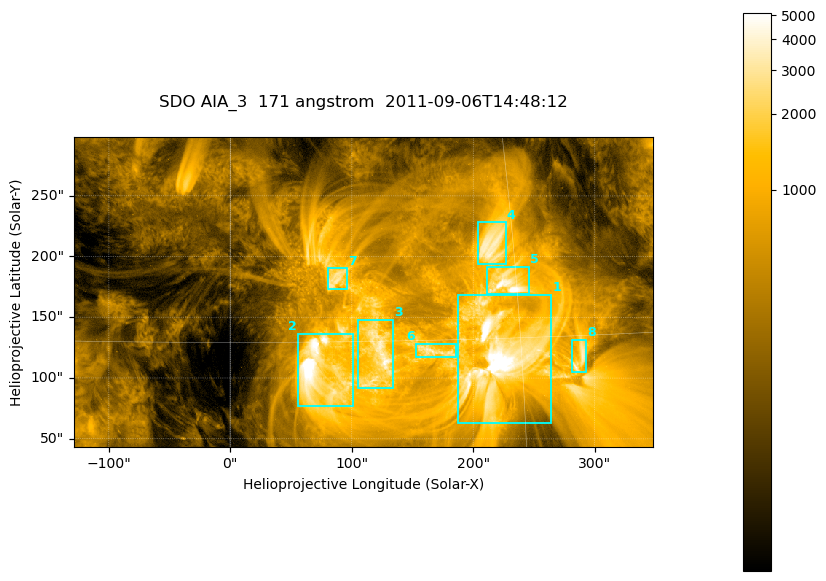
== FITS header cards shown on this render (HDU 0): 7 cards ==
TELESCOP= 'SDO     '           /
INSTRUME= 'AIA_3   '           /
WAVELNTH=                  171 /
WAVEUNIT= 'angstrom'           /
DATE-OBS= '2011-09-06T14:48:12.34' /
CTYPE1  = 'HPLN-TAN'           /
CTYPE2  = 'HPLT-TAN'           /

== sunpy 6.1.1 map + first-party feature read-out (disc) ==
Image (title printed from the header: SDO AIA_3  171 angstrom  2011-09-06T14:48:12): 795 x 425 px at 0.599 arcsec/px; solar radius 952 arcsec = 1588 px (partial field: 4.3% of the solar disc is inside the frame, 100% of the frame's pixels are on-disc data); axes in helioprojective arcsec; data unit not stated in the header (colour bar unlabelled)
Pointing: header CRPIX1/2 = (2050.96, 2049.84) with CRVAL1/2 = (0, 0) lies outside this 795 x 425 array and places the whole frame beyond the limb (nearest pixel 1.29 R_sun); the SolarSoft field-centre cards XCEN/YCEN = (109.4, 170.8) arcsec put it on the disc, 1682 arcsec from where CRPIX/CRVAL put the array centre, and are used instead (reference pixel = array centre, CRVAL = XCEN/YCEN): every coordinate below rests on XCEN/YCEN
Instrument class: DISC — disc imager (sunpy class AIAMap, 171 A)
Bright regions (active regions / flare kernels): reference = the on-disc median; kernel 7 px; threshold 5 sigma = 1676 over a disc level ~361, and >= 1.15x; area >= 337 px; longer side >= 5 px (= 3 arcsec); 8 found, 8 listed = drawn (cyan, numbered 1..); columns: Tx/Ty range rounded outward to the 2 arcsec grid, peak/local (2 s.f.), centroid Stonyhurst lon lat
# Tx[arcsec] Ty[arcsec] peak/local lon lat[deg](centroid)
1 186..266 62..170 20 +14 +14
2 56..102 76..138 21 +4 +13
3 104..136 90..148 12 +8 +14
4 204..228 194..228 10 +14 +20
5 210..246 168..192 15 +14 +18
6 152..186 116..128 8.6 +10 +14
7 80..96 172..190 8.3 +6 +18
8 280..294 104..132 8.7 +18 +14